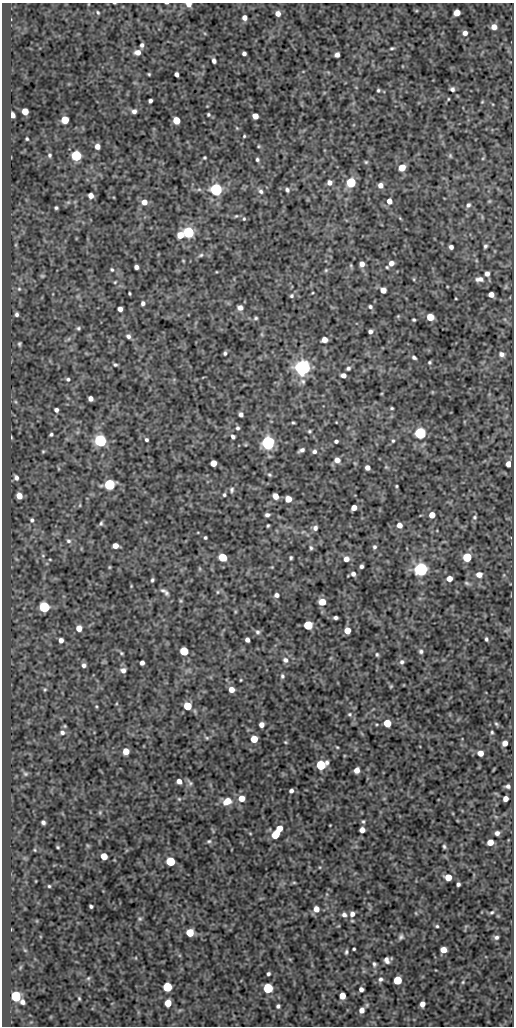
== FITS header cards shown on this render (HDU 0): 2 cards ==
NAXIS1  =                  512
NAXIS2  =                 1024

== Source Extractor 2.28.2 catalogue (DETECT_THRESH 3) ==
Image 512 x 1024 px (HDU 0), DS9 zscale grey, 1 PNG px = 1 image px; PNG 516 x 1028 px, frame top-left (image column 1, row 1024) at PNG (2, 3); no overlay
Background 48.4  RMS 0.55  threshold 1.65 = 3 sigma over >= 5 px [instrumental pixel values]
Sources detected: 272; all 272 listed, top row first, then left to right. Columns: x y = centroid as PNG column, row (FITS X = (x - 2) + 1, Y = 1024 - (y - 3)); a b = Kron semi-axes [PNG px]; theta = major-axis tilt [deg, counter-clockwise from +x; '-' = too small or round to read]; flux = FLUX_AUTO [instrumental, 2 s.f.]
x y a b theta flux
167 3 3 2 - 31
189 4 5 5 - 200
98 12 5 3 - 45
457 13 5 5 - 420
278 14 5 5 - 210
244 18 5 4 - 180
494 27 5 5 - 270
465 33 6 5 - 150
142 45 4 4 - 89
392 48 5 3 - 50
137 52 6 5 - 210
244 53 4 4 - 100
337 55 5 4 - 150
214 61 5 4 - 110
149 74 4 3 - 40
176 74 4 4 - 110
452 89 5 4 - 91
378 90 4 4 - 54
448 99 4 3 - 30
150 101 4 4 - 87
482 102 4 3 - 34
25 111 5 5 - 510
134 111 5 5 - 120
208 114 3 3 - 51
12 115 5 4 - 190
255 116 5 5 - 320
65 120 5 5 - 860
176 120 5 5 - 730
244 136 4 3 - 38
27 139 3 3 - 45
97 146 5 5 - 210
258 146 5 3 - 35
50 155 5 5 - 60
76 156 6 5 - 3600
450 156 6 5 - 53
204 157 3 3 - 44
257 159 3 3 - 60
366 162 5 5 - 46
402 168 5 5 - 630
329 182 5 5 - 150
351 182 6 5 - 2200
380 185 5 5 - 190
216 190 6 5 - 8600
287 190 5 4 - 79
261 191 7 6 - 94
91 195 5 4 - 220
389 201 5 5 - 220
489 201 5 5 - 39
144 202 6 6 - 260
468 205 6 5 - 88
56 208 3 3 - 57
236 216 5 3 - 39
244 219 4 3 - 39
188 232 6 5 - 4700
180 235 5 5 - 470
16 245 6 4 -72 45
485 246 5 4 - 71
451 247 4 4 - 120
201 255 7 5 18 73
183 261 3 3 - 31
391 263 7 6 - 210
362 264 5 4 - 200
136 267 4 4 - 130
112 270 4 3 - 46
326 270 5 5 - 50
487 274 5 5 - 160
42 276 6 4 -20 50
414 279 5 3 - 35
479 279 12 7 0 210
115 282 4 2 - 32
19 289 5 5 - 62
383 290 5 5 - 240
129 293 3 2 - 41
491 294 5 4 - 230
291 296 5 5 - 62
456 299 3 2 - 26
143 303 4 4 - 94
370 307 5 4 - 70
240 308 6 5 - 180
120 309 4 4 - 160
17 314 5 4 - 91
430 317 5 5 - 640
256 318 6 4 16 55
414 320 3 3 - 48
78 328 5 5 - 57
370 331 4 4 - 110
128 336 5 4 - 100
324 340 5 5 - 280
19 344 5 3 - 61
225 353 4 3 - 64
502 354 7 6 - 150
414 357 5 4 - 77
429 362 4 4 - 48
115 365 5 4 - 57
302 367 6 6 - 21000
348 368 5 4 - 72
343 375 5 4 - 170
68 379 5 4 - 65
303 381 8 7 - 110
90 399 5 4 - 160
16 402 6 4 -71 47
392 408 3 3 - 44
56 410 4 4 - 100
241 414 5 4 - 120
336 422 3 2 - 25
293 423 3 3 - 42
238 428 5 5 - 74
310 431 4 3 - 49
420 433 6 6 - 5600
51 434 4 4 - 60
233 436 5 4 - 92
11 437 5 3 - 33
146 440 4 3 - 63
100 441 6 5 - 8100
336 441 4 3 - 77
393 441 5 4 - 49
268 443 6 6 - 12000
302 450 6 4 27 110
43 451 5 4 - 41
314 451 6 5 - 100
337 460 6 6 - 250
213 463 5 5 - 440
509 464 5 4 - 280
386 467 5 5 - 44
367 468 5 4 - 170
269 475 6 5 - 56
16 478 6 5 - 120
109 485 6 5 - 4100
396 486 3 2 - 35
232 490 7 5 78 80
224 495 4 3 - 55
19 496 6 5 - 300
275 496 5 5 - 310
288 499 5 5 - 450
80 505 6 3 72 35
354 508 5 4 - 270
267 515 5 4 - 99
432 515 5 5 - 350
474 517 6 6 - 68
32 520 6 5 - 80
101 523 6 4 80 65
399 525 5 5 - 240
268 526 3 2 - 43
315 528 6 6 - 120
205 538 3 3 - 51
68 541 7 6 - 100
115 546 5 4 - 290
374 547 6 5 - 76
311 548 6 4 -74 66
43 556 6 4 0 40
223 557 5 5 - 1300
467 557 5 5 - 1500
291 558 4 3 - 54
50 559 5 3 - 33
346 559 6 5 - 220
361 566 4 4 - 87
109 567 5 3 - 37
272 567 3 3 - 28
421 569 6 6 - 12000
353 574 6 5 - 110
479 575 6 6 - 240
449 579 5 5 - 300
152 580 4 3 - 59
467 583 8 4 -25 61
131 586 3 3 - 29
163 590 8 5 -17 89
217 592 5 3 - 41
166 593 7 5 -72 83
276 595 5 5 - 120
181 601 5 5 - 46
322 602 5 5 - 560
44 607 6 6 - 3300
336 618 5 3 - 89
308 625 5 5 - 2000
79 628 6 5 - 300
347 630 5 5 - 450
257 632 7 6 - 88
486 639 5 4 - 65
61 640 5 4 - 170
247 640 4 4 - 130
184 651 5 5 - 1300
421 651 5 5 - 76
121 653 6 4 -28 51
377 654 5 4 - 55
285 660 7 6 - 140
402 662 7 6 - 100
142 663 4 4 - 140
84 665 5 5 - 110
123 670 7 6 - 160
282 676 6 5 - 74
241 680 3 2 - 29
391 686 5 4 - 39
45 690 6 4 68 49
231 690 5 5 - 310
96 706 5 3 - 37
187 706 5 5 - 1100
349 714 6 5 - 60
387 723 5 5 - 840
496 724 6 5 - 60
261 725 5 4 - 170
62 732 7 7 - 120
492 732 5 4 - 50
207 738 6 5 - 54
254 739 5 5 - 720
285 742 4 4 - 37
505 743 5 5 - 220
337 747 4 3 - 35
126 751 5 5 - 390
480 753 5 5 - 300
321 765 6 5 - 2800
357 770 5 4 - 270
25 774 7 5 -2 68
179 781 5 4 - 210
190 783 11 5 -59 94
508 786 4 4 - 100
291 791 4 4 - 96
242 798 6 6 - 380
179 799 5 5 - 50
505 799 5 4 - 230
227 801 9 7 28 500
100 812 6 4 79 51
363 821 5 4 - 50
43 822 4 4 - 90
330 825 2 2 - 22
279 828 6 5 - 400
362 830 5 5 - 260
250 833 5 3 - 30
497 833 4 4 - 130
275 835 7 5 48 780
209 841 7 5 14 67
490 842 5 5 - 360
444 846 4 3 - 57
58 847 4 3 - 40
35 850 5 3 - 32
104 856 5 5 - 540
170 861 5 5 - 1800
448 877 5 5 - 520
294 882 6 4 0 42
458 884 4 4 - 85
49 886 3 3 - 42
91 906 4 3 - 67
316 909 6 5 - 300
492 912 7 5 29 68
352 914 6 6 - 160
344 915 6 5 - 120
140 919 6 5 - 60
437 926 4 4 - 48
190 933 5 5 - 900
401 937 7 6 - 85
496 937 6 5 - 96
354 949 3 3 - 44
443 950 5 5 - 370
346 952 5 3 - 65
136 958 4 3 - 27
387 960 6 4 -66 140
374 964 6 5 - 74
268 974 4 3 - 70
88 978 6 5 - 56
381 979 7 6 - 94
397 980 5 5 - 1300
463 982 5 4 - 41
167 987 5 5 - 2200
268 988 5 5 - 2900
361 989 4 4 - 120
16 996 6 5 - 3400
342 996 5 5 - 480
79 998 5 3 - 44
22 1002 5 4 - 120
168 1003 5 5 - 610
422 1004 5 4 - 210
278 1006 4 3 - 73
362 1010 5 5 - 210
At the frame edge (FLAGS 8, measured only in part): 2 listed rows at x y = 167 3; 189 4